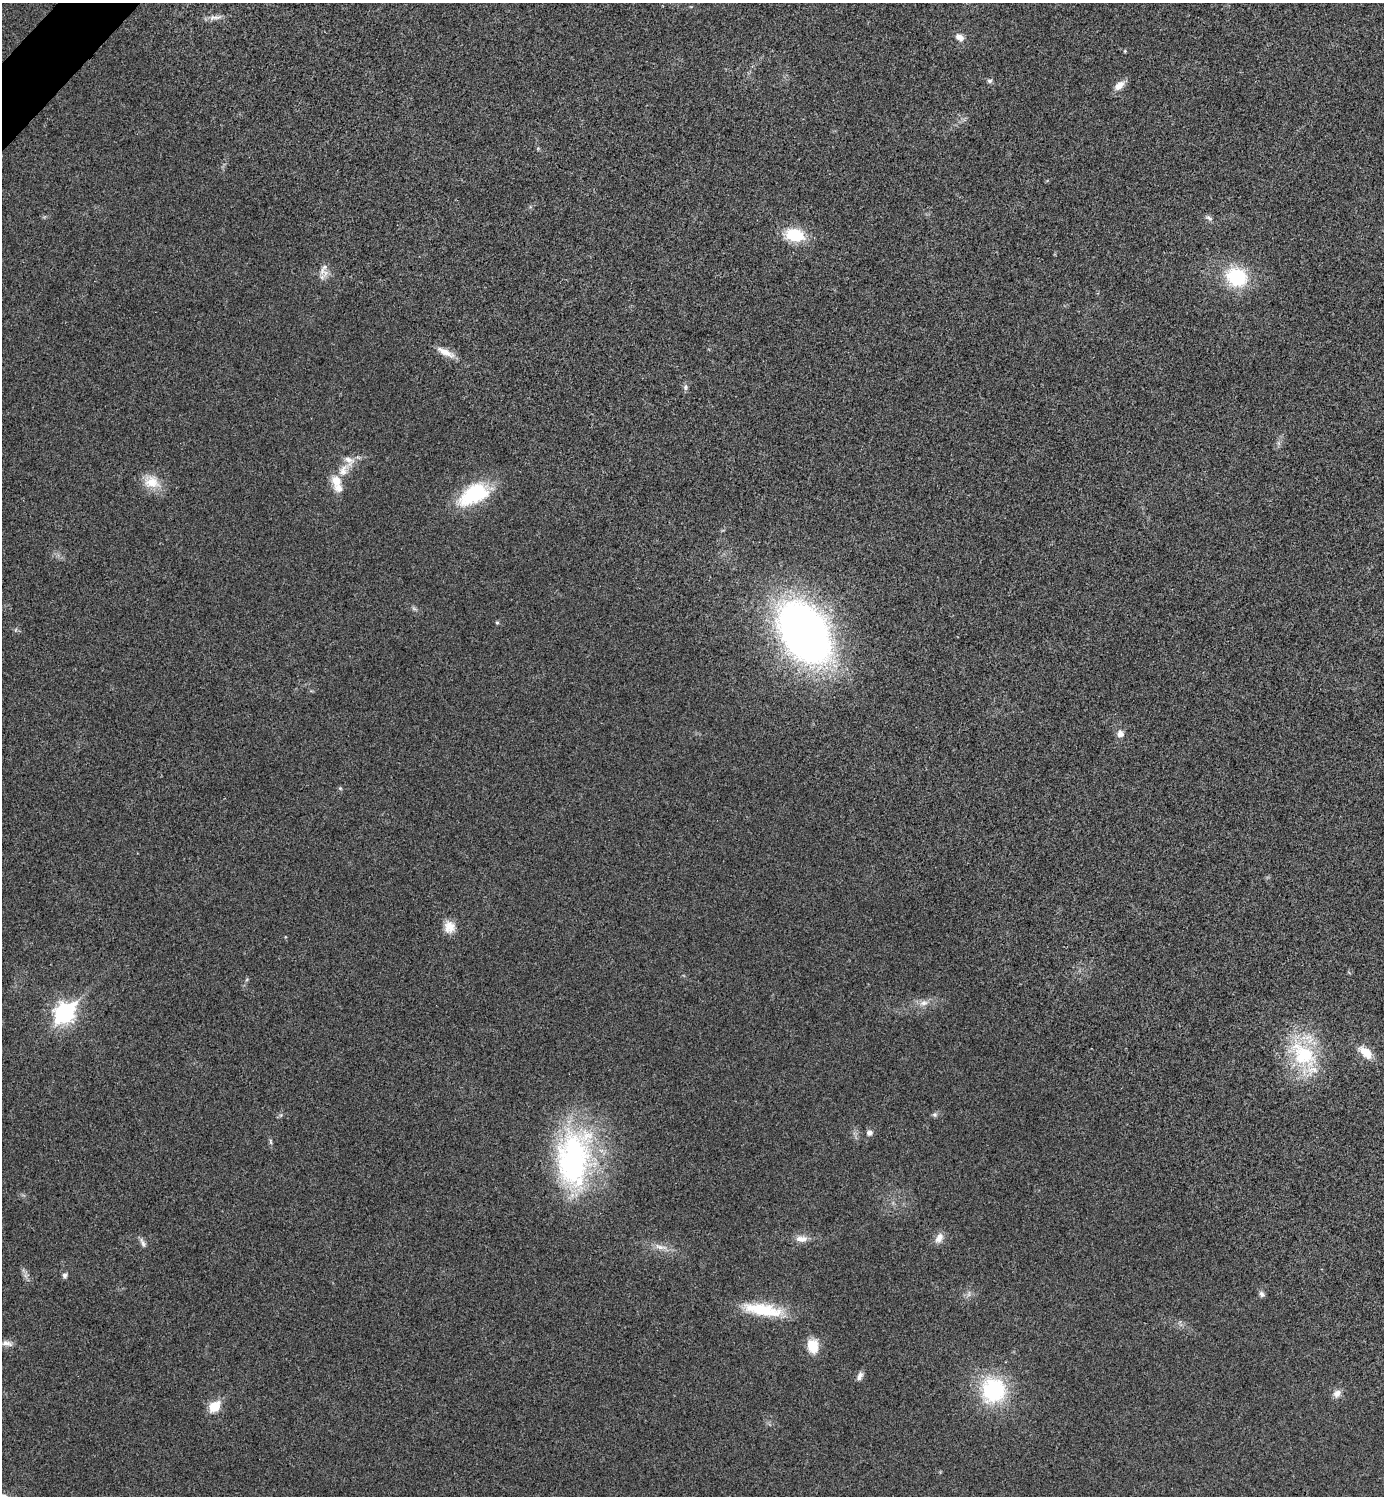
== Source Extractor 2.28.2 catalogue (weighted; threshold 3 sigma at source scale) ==
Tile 11 of 4 x 4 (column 3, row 3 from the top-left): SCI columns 2932-4313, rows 1523-3016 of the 6006 x 6006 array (HDU 1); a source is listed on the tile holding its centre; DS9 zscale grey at full resolution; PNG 1386 x 1498 px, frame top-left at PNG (2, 3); no overlay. Shown black and unused: <1% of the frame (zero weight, under 3 of 4 exposures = <1% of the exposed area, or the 3 px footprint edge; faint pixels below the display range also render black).
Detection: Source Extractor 2.28.2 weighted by HDU 2 'WHT'; one run over the whole footprint, this tile lists its part. Background 0.0189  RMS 0.0055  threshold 0.0248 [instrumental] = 3 sigma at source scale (4.5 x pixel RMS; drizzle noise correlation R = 1.50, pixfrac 1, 0.05/0.05 arcsec/px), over >= 5 px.
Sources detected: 44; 2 inside a brighter listed object's ellipse — not listed separately; the other 42 listed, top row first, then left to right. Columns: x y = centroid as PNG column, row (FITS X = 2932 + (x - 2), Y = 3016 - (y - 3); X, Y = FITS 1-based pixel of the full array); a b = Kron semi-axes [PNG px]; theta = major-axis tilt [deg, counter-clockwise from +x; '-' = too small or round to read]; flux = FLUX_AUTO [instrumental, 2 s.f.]
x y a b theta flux
215 17 21 6 5 3.4
959 37 12 8 -36 3.5
1125 51 4 4 - 0.53
990 81 7 5 1 1.2
1119 85 15 9 40 4.5
1209 218 12 5 -33 1.6
794 235 22 14 -13 20
322 271 11 6 70 3.1
1237 277 20 18 -24 33
445 352 27 8 -27 6
685 387 9 6 84 1.5
343 470 19 11 60 7.5
336 481 13 12 - 7.6
152 482 23 16 -16 10
474 494 36 20 28 38
497 622 5 4 - 0.77
804 632 41 27 -57 510
1120 733 9 8 - 3.2
340 788 5 4 - 0.66
449 927 15 14 - 6.4
924 1003 13 8 11 3.7
64 1013 9 7 46 240
1366 1052 18 9 -43 8.6
1303 1055 50 29 -49 43
935 1115 7 6 - 1.2
869 1133 9 8 - 2
270 1141 9 4 -89 1
574 1158 76 42 85 120
939 1238 14 9 59 4.1
801 1239 18 9 -3 4.6
143 1243 15 5 -68 2
659 1247 15 6 -18 3.9
65 1275 7 6 - 1.6
969 1294 10 4 77 1.4
1262 1294 8 6 -55 1.6
763 1310 50 14 -9 25
7 1343 15 7 -13 2.8
813 1346 14 10 -74 12
860 1376 12 6 64 2.4
993 1390 20 19 - 59
1337 1394 12 9 44 3.2
214 1407 6 5 - 30